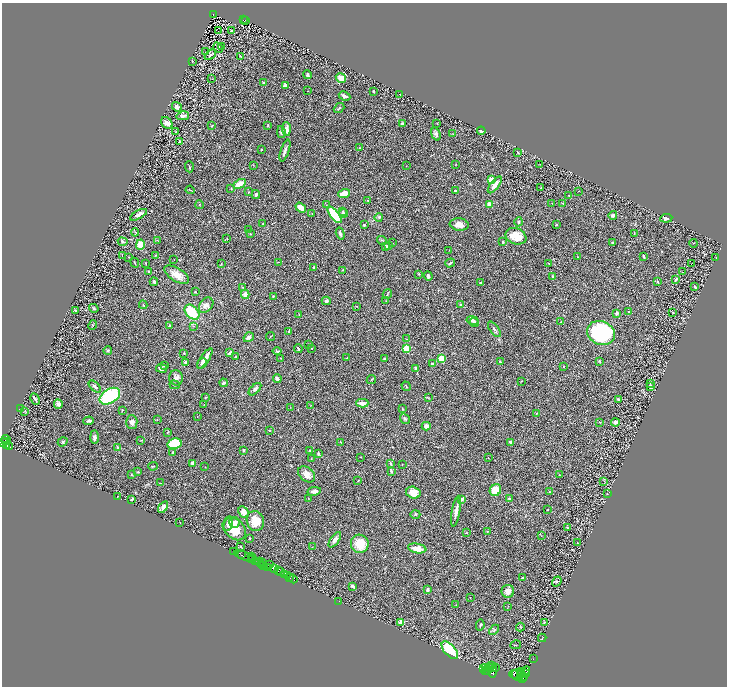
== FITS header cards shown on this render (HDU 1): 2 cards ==
NAXIS1  =                 1449
NAXIS2  =                 1368

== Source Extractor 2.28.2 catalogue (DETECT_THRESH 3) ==
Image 1449 x 1368 px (HDU 1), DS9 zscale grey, zoomed out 1/2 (1 PNG px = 2 x 2 image px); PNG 729 x 688 px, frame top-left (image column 1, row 1367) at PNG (2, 3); each listed source drawn as its Kron ellipse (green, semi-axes under 4 px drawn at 4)
Background 0.392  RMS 0.028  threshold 0.0841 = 3 sigma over >= 5 px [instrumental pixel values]
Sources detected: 374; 48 cannot appear on this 1/2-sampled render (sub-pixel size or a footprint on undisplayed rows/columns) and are neither listed nor drawn; the other 326 listed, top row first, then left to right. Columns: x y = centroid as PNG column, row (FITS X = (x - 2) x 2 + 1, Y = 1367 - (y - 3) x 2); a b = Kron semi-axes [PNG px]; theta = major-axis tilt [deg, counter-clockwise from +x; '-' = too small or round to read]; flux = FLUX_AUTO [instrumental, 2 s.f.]
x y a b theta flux
213 14 3 2 - 86
243 20 3 2 - 31
246 20 2 1 - 1.2
218 31 2 2 - 49
232 31 4 2 - 6.2
218 47 5 4 - 8.4
222 47 3 1 - 2
206 52 2 1 - 42
210 55 6 3 39 8.3
241 56 2 2 - 2.2
192 62 3 2 - 3.1
308 75 4 4 - 9.7
341 78 5 4 - 56
212 79 2 1 - 2.5
264 82 2 2 - 15
285 85 2 2 - 41
308 91 2 1 - 1.2
373 91 2 2 - 20
400 94 2 1 - 2.1
345 96 6 2 -27 13
177 107 5 4 - 14
339 108 6 3 39 8.1
183 116 6 3 12 19
167 123 7 5 -44 33
402 123 4 3 - 8.6
437 123 3 2 - 2
212 125 3 2 - 4
268 125 3 2 - 3.4
286 129 7 4 -86 25
481 131 4 3 - 12
176 132 3 3 - 3.3
281 132 6 4 -80 11
436 134 7 4 -72 11
452 134 2 2 - 1.7
179 141 4 2 - 5.7
360 148 2 2 - 8.7
261 149 2 2 - 3.2
285 151 11 3 72 19
518 152 3 2 - 2.1
456 164 2 2 - 2.5
253 165 3 2 - 2.6
540 165 4 1 - 1.9
406 166 2 1 - 1.6
189 167 5 2 - 4.5
491 180 3 2 - 190
240 184 6 3 27 80
495 185 10 4 52 33
541 188 2 2 - 2.8
231 189 2 2 - 2.3
190 190 4 2 - 3
456 191 3 2 - 6.5
579 191 2 2 - 2.2
249 192 3 2 - 2.6
256 194 4 3 - 11
344 194 6 3 19 96
568 195 2 2 - 2.5
368 200 3 3 - 3.8
552 203 2 1 - 1.6
489 204 4 4 - 32
563 204 4 2 - 3.6
199 205 4 2 - 2.8
326 205 3 3 - 4.2
301 208 6 4 -36 49
343 211 3 2 - 3
312 213 3 2 - 2.1
343 213 4 3 - 9.9
138 215 9 3 28 32
335 215 10 4 -51 280
613 215 4 3 - 15
379 217 4 4 - 6.6
666 218 6 4 6 13
518 222 4 3 - 5.4
263 223 2 2 - 3.5
459 224 9 6 -8 38
556 224 3 2 - 3.9
364 225 3 3 - 5.2
249 230 3 2 - 2.7
135 232 4 3 - 4.2
340 233 6 3 -73 14
634 233 3 2 - 2
251 234 3 2 - 2.5
516 236 11 8 -22 95
227 239 3 1 - 2.2
157 240 3 2 - 2.2
382 240 5 3 - 5.9
123 242 5 4 - 11
503 242 3 2 - 6
612 242 4 3 - 5.2
393 243 2 1 - 1.2
694 243 4 1 - 1.9
140 245 5 4 - 83
386 246 3 3 - 15
389 246 3 3 - 8.4
449 250 3 1 - 1.7
155 255 2 2 - 3.1
122 256 2 1 - 1.5
644 256 3 2 - 7.4
128 257 3 2 - 2.3
578 257 4 2 - 3.9
716 257 2 1 - 1.2
174 260 2 1 - 2
278 262 2 1 - 1.6
135 263 5 2 - 4.3
145 263 3 2 - 3.9
450 263 5 3 - 6.9
549 263 2 1 - 1.6
691 263 2 1 - 26
221 264 3 2 - 2.5
314 268 3 2 - 3.8
343 270 2 2 - 3.8
149 272 3 2 - 10
683 272 2 1 - 1.4
419 274 2 2 - 7.1
177 275 14 6 -31 53
428 276 5 3 - 15
553 276 3 2 - 11
676 279 4 2 - 8.7
154 282 4 3 - 11
658 282 4 2 - 4.3
481 283 2 2 - 2.5
695 286 4 2 - 4.2
243 287 4 2 - 3.9
195 292 2 2 - 5.5
245 294 4 4 - 24
387 294 5 2 - 4.3
273 296 2 2 - 3.5
326 301 4 3 - 10
386 301 2 1 - 2
461 304 4 3 - 6.3
143 305 4 3 - 4.5
206 305 8 6 52 26
357 306 2 2 - 2.4
94 308 5 3 - 10
75 310 4 2 - 7.1
629 311 2 1 - 4.4
192 312 9 6 -46 160
673 312 3 2 - 1.9
617 313 3 2 - 24
299 314 2 2 - 2.7
473 320 6 3 -12 21
474 322 4 3 - 18
561 322 2 2 - 2.1
93 325 5 2 - 5.6
170 326 4 3 - 4.9
193 326 3 2 - 3.7
494 329 9 3 -54 13
289 332 4 2 - 11
601 333 14 11 -25 600
270 336 4 1 - 2.4
249 337 5 4 - 16
406 339 3 2 - 2.8
309 344 2 2 - 2
298 348 4 2 - 6.6
312 348 3 2 - 2.4
407 349 3 3 - 400
108 351 4 3 - 7.1
277 351 4 2 - 9.1
184 353 3 2 - 4.5
230 353 2 2 - 37
236 356 2 2 - 3.5
205 358 12 4 56 38
281 358 3 2 - 4.3
347 358 3 2 - 2.5
384 359 2 2 - 22
441 359 3 2 - 220
185 362 3 2 - 7.4
500 362 3 2 - 2.8
600 362 4 2 - 4.1
202 363 5 4 - 16
432 364 2 2 - 9.8
164 365 3 3 - 6.6
564 366 2 2 - 5.5
162 368 5 3 - 28
416 368 3 2 - 9.8
176 378 8 6 -80 29
277 379 4 3 - 22
371 379 5 2 - 4.8
521 381 3 2 - 2.8
223 383 4 3 - 14
650 383 4 3 - 5.4
175 385 5 3 - 4.9
95 386 7 3 -44 13
406 386 5 1 - 2.9
651 387 2 2 - 37
255 389 8 4 44 20
110 396 11 7 32 430
428 397 3 2 - 2.7
205 398 3 3 - 3.9
35 399 6 3 -61 11
618 399 4 3 - 7.8
362 403 6 3 -1 39
58 404 4 4 - 25
204 404 2 2 - 2.4
311 405 3 2 - 1.9
20 408 2 2 - 1.9
290 408 2 2 - 1
402 409 3 3 - 4.3
122 410 3 2 - 3.5
25 411 4 3 - 4.1
536 413 3 2 - 3.2
197 416 2 1 - 1.7
405 419 6 3 -56 7.7
157 420 2 2 - 2.6
89 421 5 3 - 10
132 422 7 5 -87 26
600 422 3 2 - 2.2
615 422 4 3 - 25
426 426 4 3 - 35
269 430 3 2 - 3.9
168 432 3 2 - 2.4
94 437 7 4 -90 16
6 439 5 3 - 440
141 440 3 3 - 3.1
6 441 3 1 - 310
63 442 5 4 - 7.5
340 442 2 2 - 1.9
511 442 3 2 - 13
3 443 3 2 - 880
174 444 7 5 13 160
7 445 3 2 - 280
9 447 3 2 - 210
118 448 4 3 - 14
243 450 2 2 - 21
310 450 4 3 - 4.1
173 453 3 2 - 16
319 453 3 2 - 11
360 457 2 2 - 6.5
488 458 2 2 - 1.8
311 459 2 2 - 2.2
193 463 4 4 - 10
391 464 3 2 - 9.1
402 464 2 2 - 2.4
153 466 5 2 - 3.1
205 467 3 2 - 1.9
391 471 4 2 - 10
138 472 2 2 - 3.3
307 474 9 7 -42 42
131 475 2 2 - 4
560 475 3 2 - 2.6
358 481 3 2 - 2.5
604 481 2 2 - 2.6
160 483 2 1 - 2.4
495 490 6 5 - 91
314 491 7 3 10 23
550 492 3 2 - 3.2
413 493 7 6 - 69
607 494 2 2 - 2.5
118 496 3 2 - 2
308 498 2 1 - 1.4
509 498 3 2 - 4.3
132 499 2 2 - 5.7
462 499 3 3 - 13
163 507 6 4 55 34
547 510 2 1 - 2.3
456 511 16 3 80 33
243 512 6 4 -63 41
415 514 5 3 - 5.1
255 521 10 8 -71 81
234 522 5 5 - 21
180 523 2 1 - 18
228 524 7 5 74 18
567 527 3 2 - 2.7
235 529 13 9 -46 120
487 531 2 2 - 11
466 533 2 2 - 5.8
541 536 3 2 - 2.5
250 538 2 2 - 4.6
335 540 9 4 54 21
577 543 2 1 - 2.3
360 544 9 9 - 110
240 547 3 2 - 3.8
312 547 2 2 - 2.3
417 548 9 4 -11 63
234 551 2 2 - 45
242 555 2 1 - 220
252 556 2 1 - 28
248 557 14 2 -21 230
252 560 2 1 - 20
259 561 3 1 - 510
256 562 3 1 - 360
263 563 2 2 - 370
262 565 4 1 - 360
264 565 4 2 - 110
269 565 3 2 - 500
268 568 3 2 - 180
275 569 4 3 - 850
278 570 3 2 - 290
280 572 4 1 - 49
284 574 3 2 - 590
287 575 2 2 - 540
290 577 2 2 - 420
522 578 2 2 - 5.5
293 579 4 2 - 99
557 581 5 3 - 5.4
353 586 4 2 - 14
428 590 4 3 - 13
508 591 6 6 - 35
470 597 2 1 - 1.4
339 601 2 1 - 110
456 605 3 2 - 1.5
508 606 2 1 - 1.8
544 622 2 2 - 4.5
401 623 2 2 - 160
480 625 5 2 - 8.3
520 627 4 2 - 2.9
494 630 6 3 44 8.2
542 638 4 2 - 2.6
516 645 5 2 - 3
450 650 11 5 -48 260
533 659 2 1 - 13
491 666 3 2 - 1500
493 667 4 2 - 1600
485 668 3 3 - 2800
489 668 3 2 - 1600
496 668 3 2 - 860
483 669 3 2 - 2500
486 670 2 2 - 1400
487 671 3 2 - 2200
521 671 4 2 - 1500
493 672 6 3 75 2800
523 672 7 3 38 2100
525 673 3 2 - 780
514 674 4 3 - 2600
517 675 6 5 - 5600
524 676 3 2 - 1100
523 678 3 2 - 1200
At the frame edge (FLAGS 8, measured only in part): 1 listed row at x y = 3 443
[48 sub-pixel or undisplayed-footprint detections neither listed nor drawn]